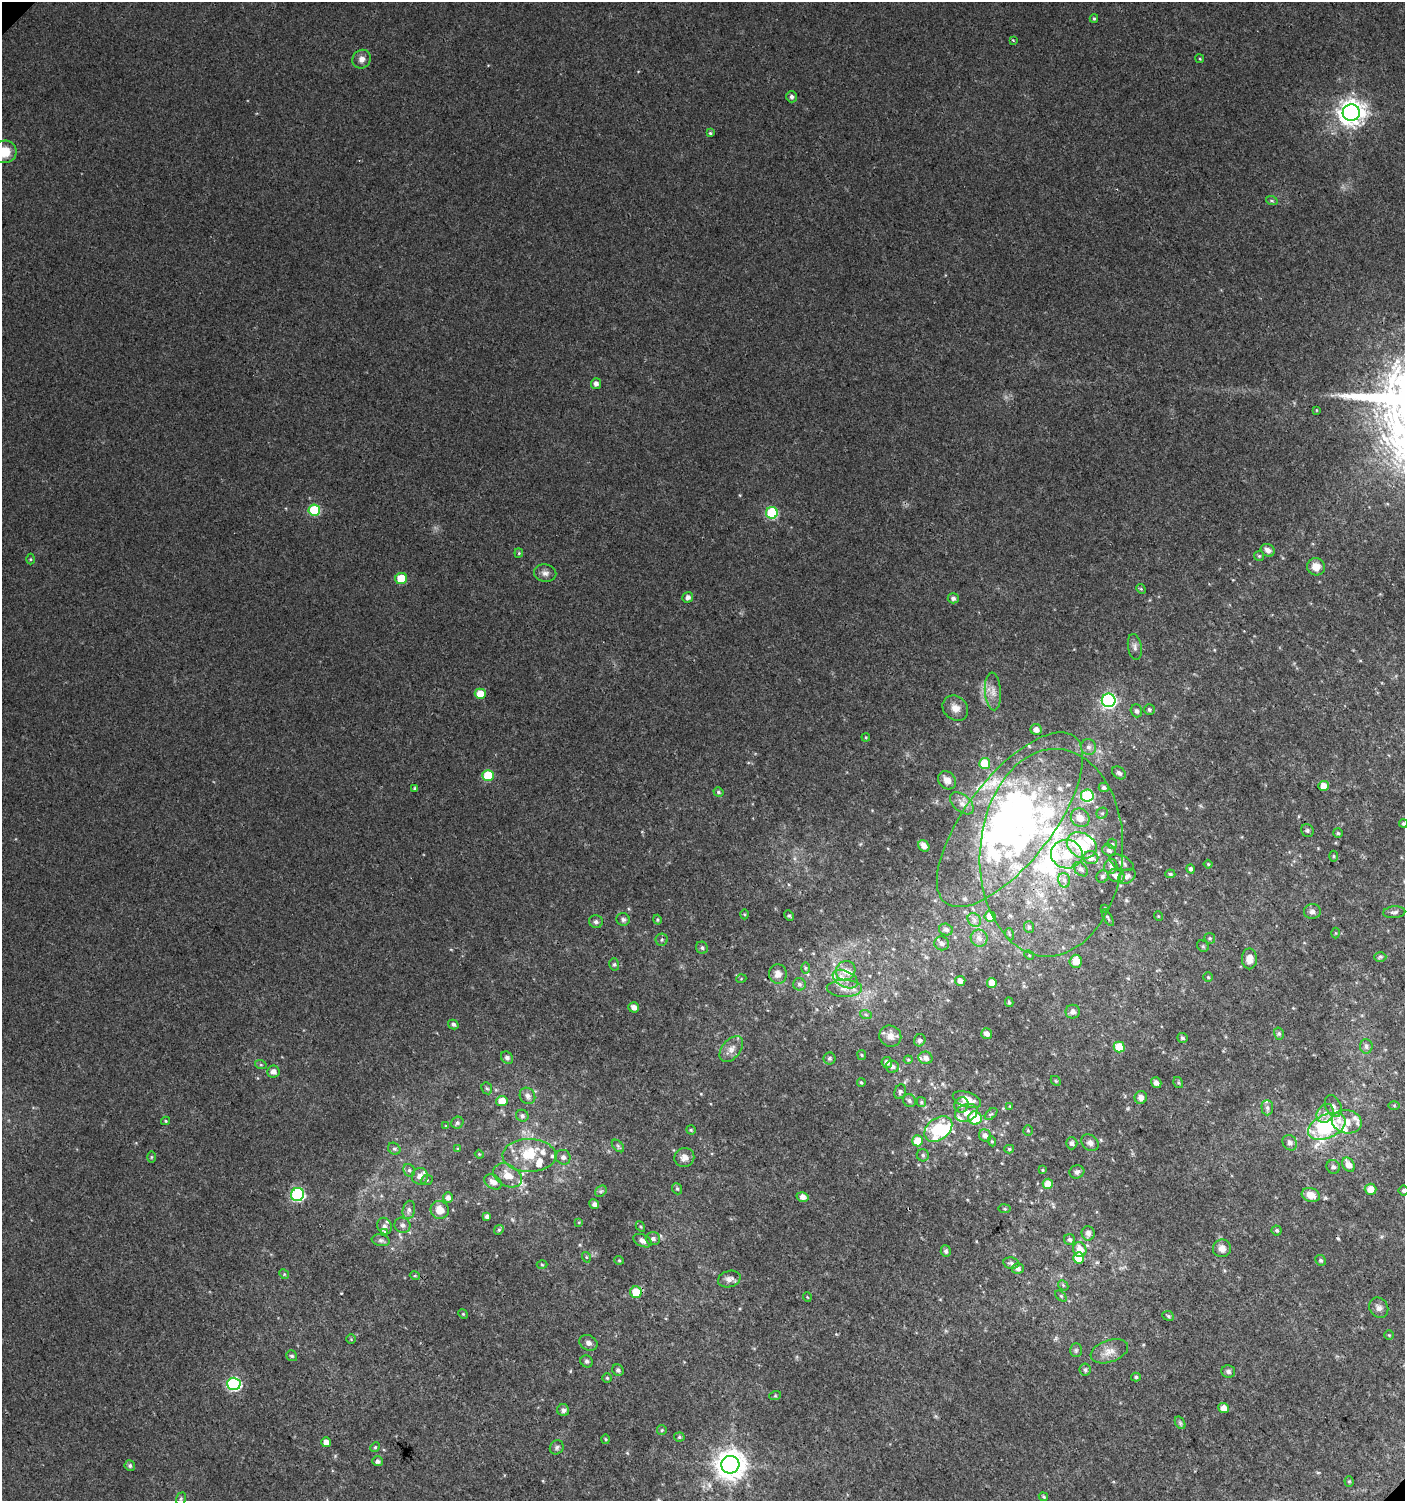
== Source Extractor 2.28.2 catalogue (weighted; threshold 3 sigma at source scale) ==
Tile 6 of 4 x 4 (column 2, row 2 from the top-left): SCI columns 1608-3010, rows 3029-4527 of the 6060 x 6084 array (HDU 1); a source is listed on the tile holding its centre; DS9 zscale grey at full resolution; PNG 1407 x 1503 px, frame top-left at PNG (2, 2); each listed source drawn as its Kron ellipse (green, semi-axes under 4 px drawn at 4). Shown black and unused: <1% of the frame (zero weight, under 3 of 4 exposures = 4% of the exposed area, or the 3 px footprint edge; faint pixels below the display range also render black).
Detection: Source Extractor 2.28.2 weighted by HDU 2 'WHT'; one run over the whole footprint, this tile lists its part. Background 0.00437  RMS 0.0021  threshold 0.00962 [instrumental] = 3 sigma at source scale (4.5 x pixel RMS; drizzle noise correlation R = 1.50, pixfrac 1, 0.0396/0.0396 arcsec/px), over >= 5 px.
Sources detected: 286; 3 inside a brighter object's white glare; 1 cosmic-ray / hot-pixel residue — neither listed nor drawn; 26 inside a brighter listed object's ellipse — not listed separately; the other 256 listed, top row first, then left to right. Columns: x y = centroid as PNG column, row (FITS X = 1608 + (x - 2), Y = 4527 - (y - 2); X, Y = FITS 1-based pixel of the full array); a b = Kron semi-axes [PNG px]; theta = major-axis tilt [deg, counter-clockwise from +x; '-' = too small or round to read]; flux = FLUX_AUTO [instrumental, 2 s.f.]
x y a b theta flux
1094 19 4 3 - 0.3
1013 40 4 2 - 0.18
361 59 10 8 52 1.2
1200 59 4 3 - 0.19
791 97 6 5 - 0.61
1351 113 9 8 - 210
710 133 4 4 - 0.24
4 152 12 11 - 4.5
1272 201 6 4 -18 0.28
596 384 5 5 - 0.91
1316 410 4 2 - 0.15
314 510 6 5 - 14
772 513 6 6 - 18
1268 550 7 6 - 0.98
519 553 4 4 - 0.22
1259 556 5 5 - 0.28
31 559 5 3 - 0.24
1316 567 9 8 - 2.3
545 573 11 8 -10 1.1
401 578 6 5 - 6.8
1141 589 5 4 - 0.26
688 597 5 5 - 0.82
953 598 5 5 - 0.63
1135 647 13 7 -81 0.92
993 691 19 8 -86 1.8
480 694 5 5 - 4.3
1109 700 7 6 - 50
955 708 14 11 -42 1.9
1149 710 5 5 - 0.47
1136 711 6 5 - 0.67
1036 730 5 5 - 1.2
866 737 4 3 - 0.2
1088 747 8 7 - 0.83
985 763 5 5 - 7.7
1119 773 8 5 -39 0.67
488 775 5 5 - 8.6
947 780 10 8 -46 1.8
1324 786 5 5 - 2.3
1104 787 5 4 - 0.58
415 789 4 3 - 0.33
718 792 5 4 - 0.42
1087 796 6 6 - 19
962 803 14 8 -41 1.6
1102 813 6 5 - 0.38
1080 818 10 8 -41 2.6
1010 820 105 43 52 89
1403 824 4 4 - 0.32
1307 830 6 6 - 0.47
1338 833 5 5 - 0.32
1112 844 5 5 - 0.32
1082 845 16 12 -31 9.5
924 846 6 5 - 1.3
1109 850 7 5 -31 0.68
1051 853 104 71 86 67
1067 854 16 14 -10 5.2
1334 856 5 3 - 0.25
1091 858 7 6 - 1.4
1122 863 13 6 -27 0.91
1208 864 4 4 - 0.25
1111 866 7 6 - 0.66
1081 869 8 6 -44 0.61
1191 869 5 4 - 0.56
1170 874 5 4 - 0.32
1102 876 6 6 - 0.56
1116 876 8 6 -20 1.5
1127 876 10 6 32 0.94
1064 880 7 6 - 0.74
1105 908 4 3 - 0.2
1312 911 8 7 - 0.85
1394 912 11 5 5 0.66
744 914 5 3 - 0.22
789 916 5 4 - 0.34
990 916 5 5 - 3
1158 916 5 3 - 0.18
1108 918 9 3 -60 0.31
623 919 7 6 - 0.53
657 920 5 4 - 0.29
974 920 7 6 - 0.71
596 922 7 6 - 0.53
1029 927 6 5 - 0.43
946 930 7 6 - 0.7
1336 933 5 3 - 0.2
1009 934 6 4 -72 0.27
979 938 8 8 - 1.2
1210 938 6 5 - 0.35
662 940 6 6 - 0.42
942 943 7 6 - 0.75
1203 946 6 5 - 0.34
702 948 6 5 - 0.48
1029 955 5 4 - 0.24
1380 957 6 5 - 0.39
1249 959 10 7 -89 1.8
1076 961 6 6 - 3
614 964 6 5 - 0.41
805 968 6 4 -89 0.34
846 971 10 9 - 1.8
778 974 9 9 - 1.5
1208 977 5 4 - 0.28
741 979 5 3 - 0.18
845 979 13 8 -26 2
960 981 5 5 - 1.1
992 983 5 5 - 2.4
799 984 6 6 - 0.6
844 988 18 8 -1 2.1
1009 1002 5 3 - 0.38
634 1007 5 5 - 1.1
1073 1012 7 7 - 0.89
866 1015 6 4 -20 0.32
453 1024 5 4 - 0.5
987 1034 5 5 - 1.1
1279 1034 6 5 - 0.4
890 1036 11 10 - 1.5
1182 1038 5 4 - 0.43
920 1040 6 5 - 0.55
1366 1046 7 6 - 0.68
1119 1047 5 5 - 5.9
731 1049 15 9 52 1.6
862 1055 5 4 - 0.24
507 1058 6 5 - 0.7
829 1058 6 6 - 0.44
926 1058 7 6 - 1
908 1060 4 4 - 0.23
887 1062 5 5 - 0.84
261 1065 6 4 -18 0.28
892 1067 7 6 - 0.83
273 1071 6 6 - 1.4
1056 1081 5 4 - 0.27
861 1083 4 3 - 0.26
1156 1083 6 5 - 0.88
1178 1083 6 4 -54 0.28
487 1088 6 5 - 0.43
900 1092 7 5 70 0.49
527 1096 8 7 - 1
1141 1097 6 6 - 1.2
967 1100 15 7 -19 2.6
502 1101 5 5 - 2.6
909 1101 7 6 - 0.56
921 1102 5 4 - 0.33
961 1105 8 7 - 0.94
1394 1105 6 4 -1 0.27
1010 1106 4 4 - 0.2
1333 1106 11 7 -64 1.1
1267 1108 7 6 - 0.65
966 1113 12 8 21 1.9
1325 1113 10 8 60 1.3
991 1114 7 4 43 0.39
522 1116 6 6 - 0.63
975 1118 7 6 - 7.7
166 1121 4 4 - 0.24
1347 1122 15 11 -11 3
457 1123 6 5 - 0.42
446 1126 4 4 - 0.2
1327 1126 20 12 24 19
938 1129 15 11 38 7.9
691 1130 4 4 - 0.27
1028 1131 5 4 - 0.28
985 1135 6 6 - 0.93
917 1141 5 5 - 4
992 1141 5 4 - 0.29
1072 1143 6 5 - 0.69
1090 1143 9 7 -39 0.88
1290 1143 8 7 - 0.92
618 1146 7 4 -46 0.43
394 1149 6 5 - 0.44
458 1149 4 4 - 0.22
1009 1149 5 4 - 0.31
479 1154 4 3 - 0.2
529 1155 27 16 -1 6.4
923 1155 6 6 - 0.48
151 1157 6 4 89 0.26
563 1157 7 7 - 0.85
684 1157 10 9 - 1.4
1348 1165 8 5 -58 1.8
1333 1167 7 6 - 0.69
409 1170 6 5 - 0.48
1042 1170 4 3 - 0.22
1077 1172 7 6 - 0.71
508 1175 15 10 -32 2.9
420 1176 8 8 - 1.4
427 1180 6 5 - 0.37
493 1182 9 6 -32 1.4
1048 1184 5 5 - 3
677 1189 6 4 -68 0.36
1370 1189 6 5 - 2.2
1403 1190 5 5 - 0.38
601 1191 6 5 - 0.47
298 1194 7 6 - 32
1311 1195 9 6 -16 2.5
803 1197 6 4 -15 1.3
448 1198 5 5 - 0.91
594 1204 5 4 - 0.81
1005 1209 6 4 -8 0.3
409 1210 9 6 79 0.8
440 1210 9 9 - 2.6
487 1216 4 3 - 0.69
579 1222 4 4 - 0.21
402 1225 8 7 - 0.76
384 1226 8 7 - 1
640 1226 5 3 - 0.24
499 1230 5 4 - 0.36
1276 1230 5 5 - 0.39
385 1232 3 3 - 1.1
1088 1233 7 6 - 1
653 1239 7 6 - 0.74
1070 1239 5 5 - 0.54
381 1240 9 6 -10 0.68
642 1241 10 6 -24 1.1
1222 1248 9 9 - 1.3
1080 1250 8 6 -70 2.6
946 1251 6 5 - 0.55
586 1257 5 3 - 0.25
1079 1258 5 5 - 4.6
619 1260 5 4 - 0.24
1321 1260 5 5 - 0.43
1011 1263 8 5 -10 0.57
542 1264 5 3 - 0.23
1018 1269 6 5 - 0.64
284 1274 5 4 - 0.25
415 1276 5 3 - 0.25
729 1279 11 8 15 1.1
1063 1285 6 4 -47 0.33
636 1292 6 5 - 4.8
1061 1296 6 4 -45 0.29
807 1297 5 3 - 0.18
1379 1308 11 9 -58 1.1
463 1314 5 4 - 0.2
1168 1316 6 4 -24 0.36
1389 1335 4 4 - 0.23
351 1339 5 5 - 0.24
589 1343 9 7 -27 0.91
1076 1350 7 5 89 0.42
1109 1351 19 11 19 2.3
292 1356 6 5 - 0.43
587 1361 6 6 - 0.53
618 1370 6 5 - 0.53
1085 1370 6 5 - 0.49
1228 1371 7 6 - 0.54
1136 1377 5 4 - 0.33
607 1378 5 5 - 0.3
234 1384 7 6 - 33
775 1396 6 4 19 0.27
1224 1408 5 5 - 1.9
563 1410 6 6 - 0.81
1180 1423 7 4 -58 0.42
662 1430 5 4 - 0.27
679 1437 5 4 - 0.31
606 1439 5 3 - 0.23
326 1442 5 5 - 1.4
375 1447 5 4 - 0.28
557 1447 7 6 - 0.57
377 1461 5 5 - 0.66
730 1465 9 8 - 290
130 1466 5 5 - 0.43
1349 1481 5 4 - 0.26
1043 1497 5 4 - 0.28
181 1499 6 5 - 0.35
Overlapping masked pixels (flux is a lower limit): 2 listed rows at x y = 1010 820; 1051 853
Isophote crosses this tile's border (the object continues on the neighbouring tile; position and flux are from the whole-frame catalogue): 3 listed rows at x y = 4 152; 1403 824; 1403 1190